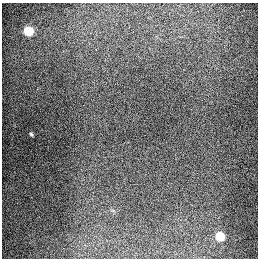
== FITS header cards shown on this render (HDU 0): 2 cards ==
NAXIS1  =                  256
NAXIS2  =                  256

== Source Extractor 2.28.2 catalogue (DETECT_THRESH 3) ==
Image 256 x 256 px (HDU 0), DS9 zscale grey, 1 PNG px = 1 image px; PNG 260 x 260 px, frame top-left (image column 1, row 256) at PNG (2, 3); no overlay
Background 1290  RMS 26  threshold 79.5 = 3 sigma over >= 5 px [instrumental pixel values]
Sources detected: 4; all 4 listed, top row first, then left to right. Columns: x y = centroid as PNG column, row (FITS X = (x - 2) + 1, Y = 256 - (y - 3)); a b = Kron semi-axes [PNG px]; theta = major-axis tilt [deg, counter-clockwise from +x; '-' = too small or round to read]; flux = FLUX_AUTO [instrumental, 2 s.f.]
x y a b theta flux
28 31 6 5 - 92000
96 50 3 2 - 1500
31 134 5 4 - 2400
220 236 6 5 - 68000